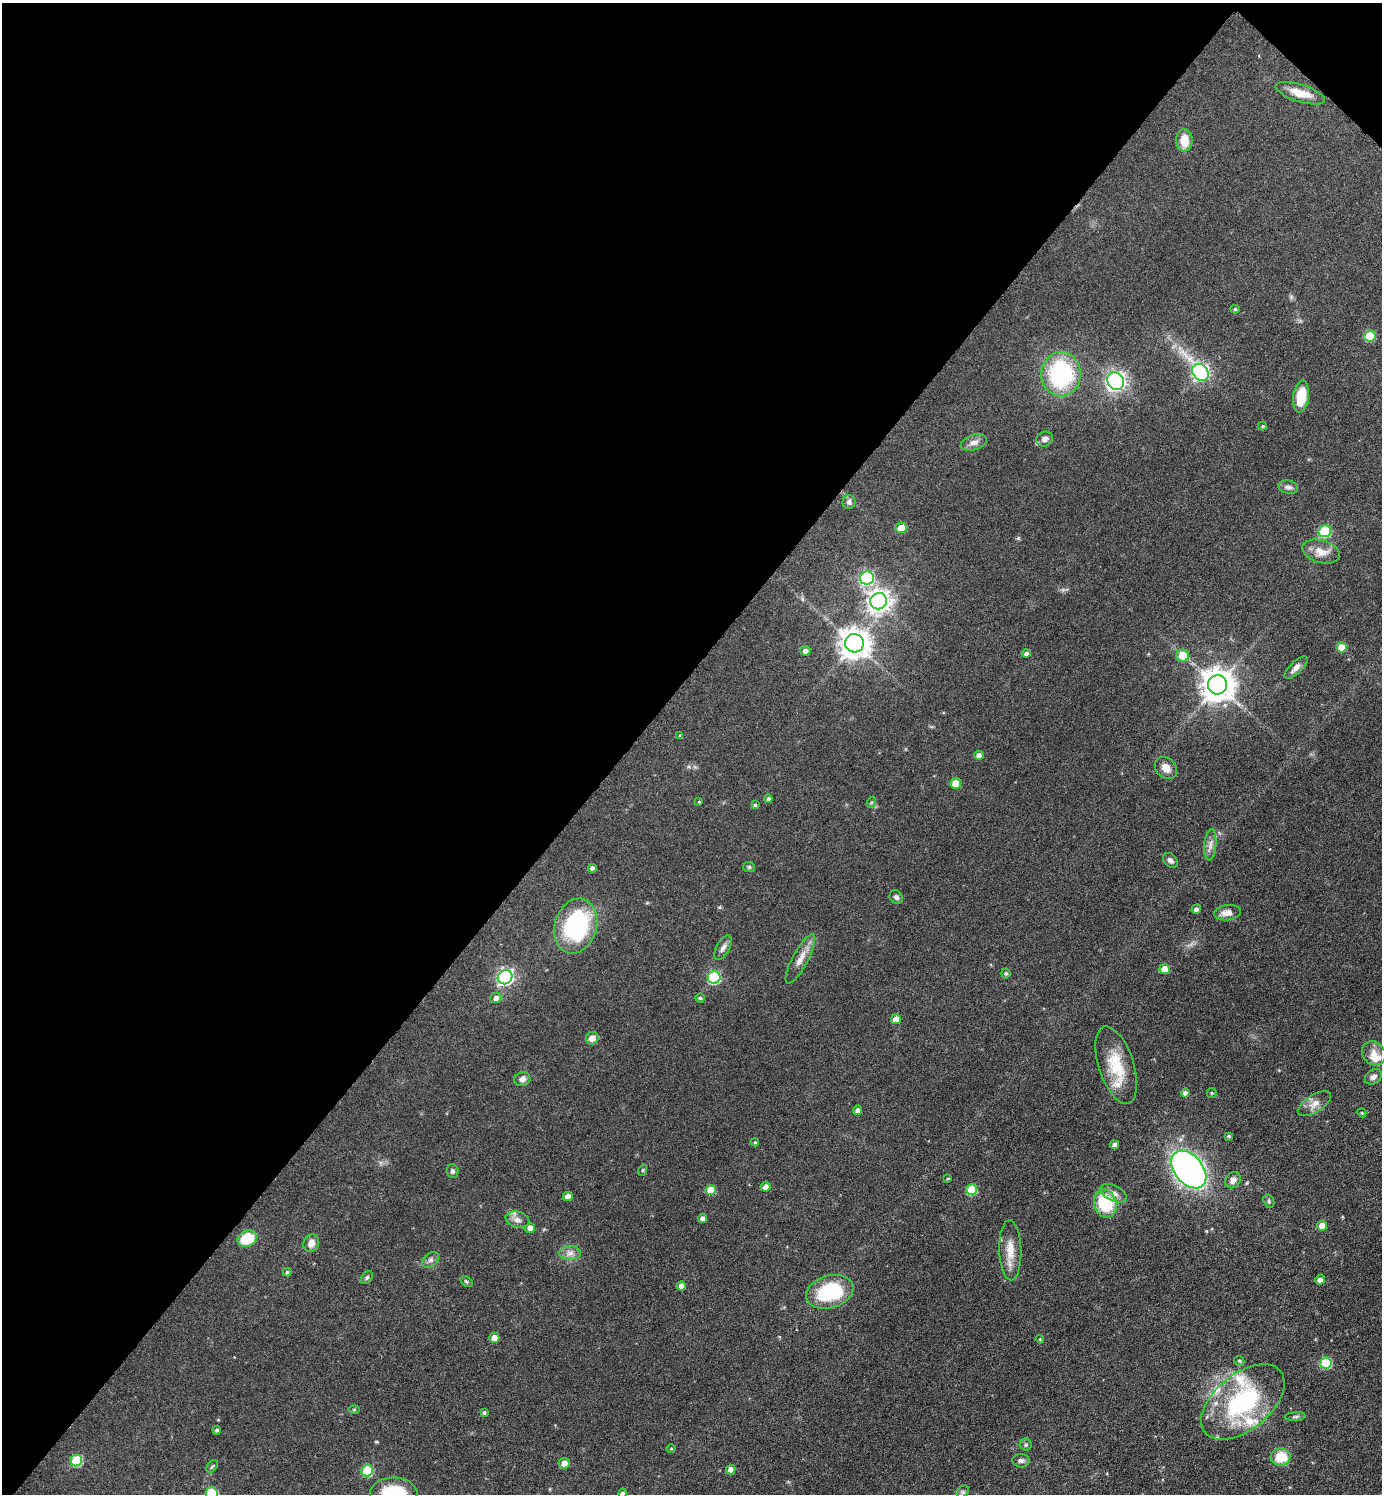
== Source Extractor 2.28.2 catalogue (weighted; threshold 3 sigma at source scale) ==
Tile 2 of 4 x 4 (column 2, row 1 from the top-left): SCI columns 1538-2917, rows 4480-5971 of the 5978 x 5976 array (HDU 1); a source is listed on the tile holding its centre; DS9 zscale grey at full resolution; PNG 1384 x 1496 px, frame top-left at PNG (2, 3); each listed source drawn as its Kron ellipse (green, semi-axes under 4 px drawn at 4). Shown black and unused: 46% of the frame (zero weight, under 3 of 6 exposures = <1% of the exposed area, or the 3 px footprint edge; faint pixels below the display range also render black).
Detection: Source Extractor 2.28.2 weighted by HDU 2 'WHT'; one run over the whole footprint, this tile lists its part. Background 0.0806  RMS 0.004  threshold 0.0164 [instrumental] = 3 sigma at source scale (4.09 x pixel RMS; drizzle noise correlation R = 1.36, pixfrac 0.8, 0.05/0.05 arcsec/px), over >= 5 px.
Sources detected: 117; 5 inside a brighter listed object's ellipse — not listed separately; the other 112 listed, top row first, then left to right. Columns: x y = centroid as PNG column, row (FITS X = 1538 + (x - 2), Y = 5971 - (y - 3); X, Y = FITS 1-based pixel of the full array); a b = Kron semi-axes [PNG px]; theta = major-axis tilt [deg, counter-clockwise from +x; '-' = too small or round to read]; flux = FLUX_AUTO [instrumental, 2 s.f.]
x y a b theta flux
1300 93 25 8 -17 5.8
1184 140 11 8 -90 6.2
1235 309 4 4 - 0.51
1370 336 6 5 - 14
1200 372 9 7 -48 100
1061 374 22 19 87 43
1116 381 9 8 - 180
1301 396 16 8 82 9.2
1262 426 4 4 - 0.5
1045 439 8 7 - 1.9
974 442 13 7 19 2.2
1288 487 10 6 -11 1.5
849 502 7 6 - 1.2
901 528 5 5 - 5.7
1325 531 6 6 - 21
1321 551 19 11 -16 4.7
867 578 7 6 - 49
878 601 8 8 - 250
854 643 9 9 - 510
1342 647 5 5 - 7
805 651 5 4 - 1.7
1026 653 4 4 - 1.1
1183 656 6 6 - 7.4
1296 668 15 6 44 2.1
1217 685 10 9 - 640
680 736 4 3 - 0.56
979 755 4 4 - 2
1166 768 12 9 -45 3.2
956 784 5 5 - 6
768 799 4 4 - 0.84
699 802 4 3 - 0.33
872 802 6 4 70 0.48
755 805 4 4 - 0.52
1210 845 15 6 85 2.1
1170 860 8 6 -43 1.3
749 867 6 5 - 0.67
592 868 4 4 - 1.2
896 897 7 6 - 1.1
1196 909 5 4 - 1
1227 913 13 7 6 3.1
576 926 28 21 72 46
723 948 13 6 60 1.7
800 959 27 7 62 4.2
1165 969 5 5 - 4.4
1006 973 5 4 - 0.66
505 977 7 7 - 95
714 977 6 6 - 36
496 998 5 5 - 1.9
700 998 4 4 - 0.53
896 1019 5 5 - 3.6
592 1038 6 6 - 2.7
1374 1053 13 11 -45 3.6
1116 1065 40 17 -72 14
1373 1077 9 7 36 1.4
522 1079 8 7 - 1.7
1185 1093 4 4 - 1.7
1212 1093 5 4 - 0.47
1314 1104 19 8 31 3.1
858 1110 5 4 - 1.5
1362 1113 4 3 - 0.36
1229 1136 4 3 - 0.49
755 1142 4 4 - 0.4
1114 1144 5 4 - 1.3
643 1170 5 3 - 0.42
1189 1170 21 14 -50 200
453 1171 7 6 - 0.78
948 1179 4 2 - 0.32
1233 1180 9 7 50 2
766 1187 5 5 - 2
711 1190 5 5 - 6.7
972 1190 5 5 - 17
1113 1193 14 7 -26 2.6
568 1196 5 4 - 3
1269 1201 7 5 -71 0.68
1105 1203 14 11 -74 19
703 1219 4 4 - 1.8
517 1220 12 8 -16 2.2
1322 1226 5 5 - 3.5
530 1228 5 5 - 1.9
247 1239 10 7 23 12
311 1243 9 7 65 2.9
1010 1250 30 11 -88 6.3
570 1253 11 7 1 2
431 1260 9 6 40 1.3
287 1272 4 4 - 0.55
367 1278 7 5 50 0.74
1320 1280 5 4 - 1.8
466 1282 6 4 -33 0.58
681 1286 5 4 - 1.8
830 1292 24 16 17 26
494 1338 5 5 - 3.2
1040 1339 4 3 - 0.35
1239 1361 5 4 - 0.51
1326 1363 5 5 - 21
1243 1402 49 28 39 47
354 1410 6 4 1 0.46
484 1412 4 4 - 0.62
1295 1417 10 4 5 0.81
217 1430 4 4 - 0.77
1026 1445 6 5 - 0.77
671 1448 4 3 - 0.32
1281 1457 10 9 - 8.4
76 1461 6 5 - 20
1021 1461 8 7 - 1.2
564 1463 5 5 - 2.4
212 1466 7 4 52 0.61
731 1470 5 4 - 2.4
367 1471 6 5 - 20
963 1492 7 5 45 0.69
394 1493 24 16 0 19
622 1493 4 4 - 1
212 1494 7 6 - 24
Overlapping masked pixels (flux is a lower limit): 1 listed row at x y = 1300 93
Isophote crosses this tile's border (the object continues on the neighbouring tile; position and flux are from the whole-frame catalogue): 3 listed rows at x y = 394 1493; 622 1493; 212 1494